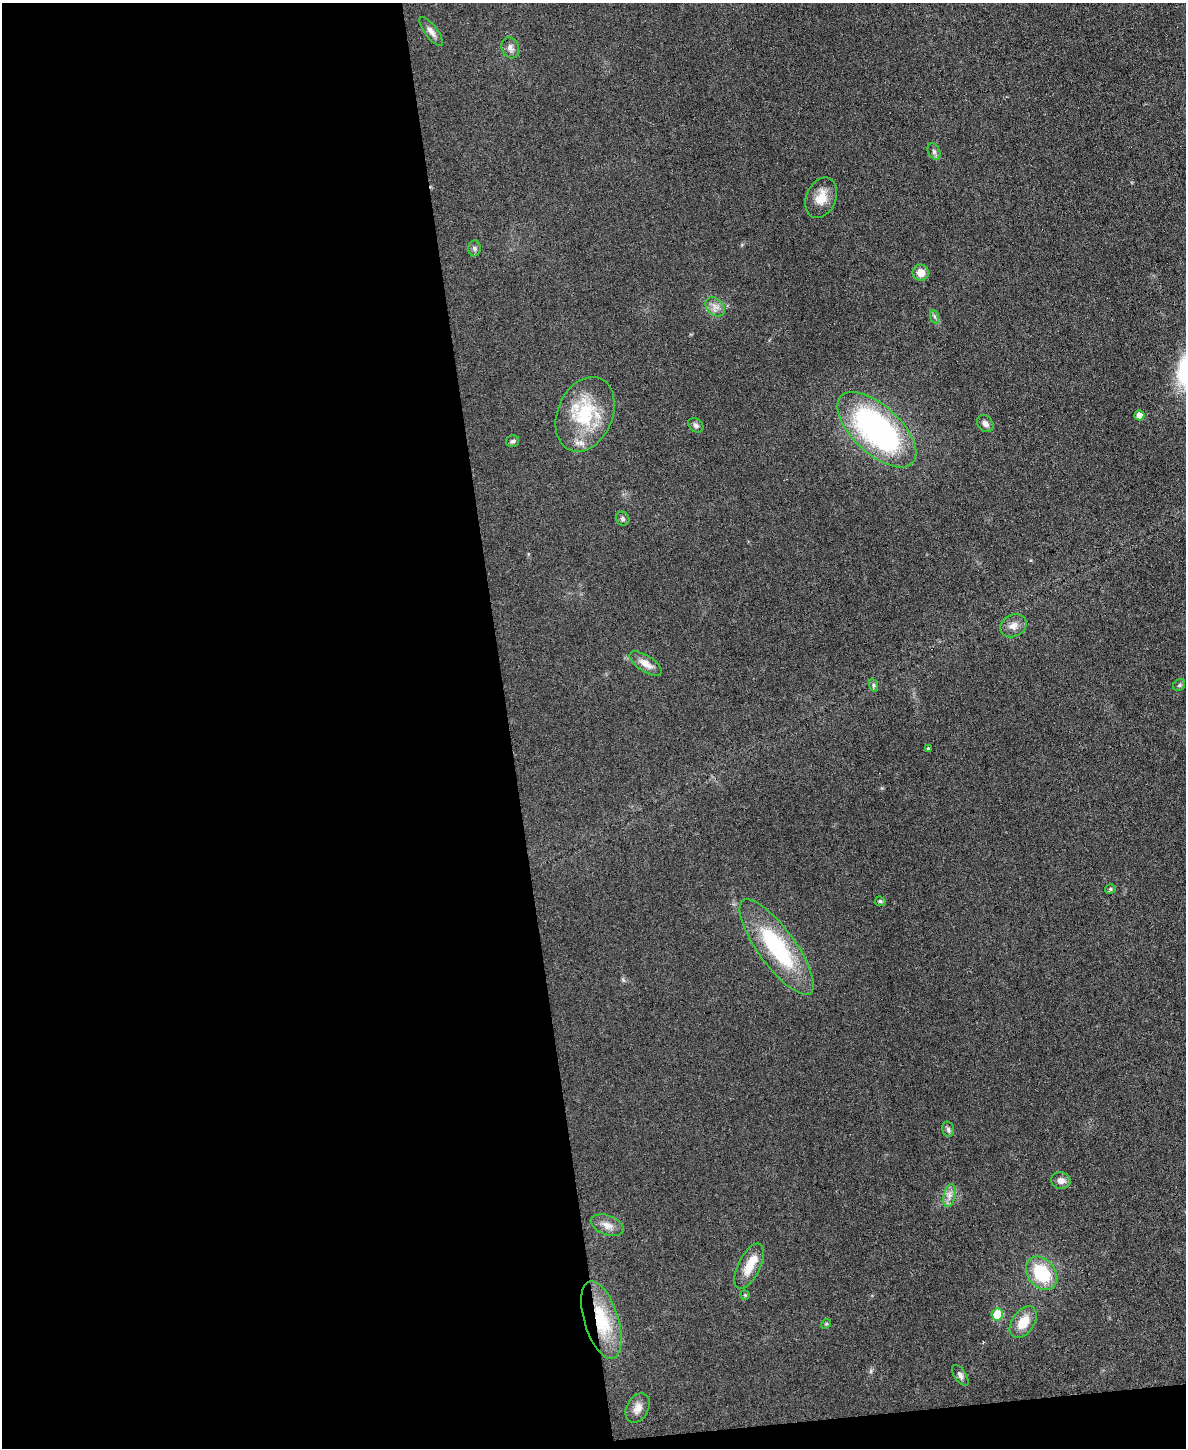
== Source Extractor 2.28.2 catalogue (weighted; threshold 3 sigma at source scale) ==
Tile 9 of 4 x 3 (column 1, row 3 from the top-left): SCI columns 1-1184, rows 132-1577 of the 4736 x 4713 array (HDU 1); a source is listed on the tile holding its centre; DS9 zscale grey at full resolution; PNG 1188 x 1450 px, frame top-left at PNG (2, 3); each listed source drawn as its Kron ellipse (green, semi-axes under 4 px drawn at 4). Shown black and unused: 44% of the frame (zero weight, under 3 of 6 exposures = <1% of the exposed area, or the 3 px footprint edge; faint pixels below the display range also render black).
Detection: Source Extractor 2.28.2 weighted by HDU 2 'WHT'; one run over the whole footprint, this tile lists its part. Background 0.0307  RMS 0.004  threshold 0.0163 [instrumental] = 3 sigma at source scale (4.09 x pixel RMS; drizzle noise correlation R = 1.36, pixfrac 0.8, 0.05/0.05 arcsec/px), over >= 5 px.
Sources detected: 38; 2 inside a brighter listed object's ellipse — not listed separately; the other 36 listed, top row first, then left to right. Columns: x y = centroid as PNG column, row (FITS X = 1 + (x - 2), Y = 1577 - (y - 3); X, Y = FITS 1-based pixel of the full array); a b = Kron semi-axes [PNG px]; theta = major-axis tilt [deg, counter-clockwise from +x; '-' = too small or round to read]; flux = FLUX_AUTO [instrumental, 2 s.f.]
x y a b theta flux
431 32 17 6 -52 2
510 48 11 8 -70 1.7
934 151 9 5 -64 1
821 198 21 14 67 5.8
474 248 8 6 -88 0.95
921 273 8 8 - 3.9
715 307 11 8 -44 2.3
935 317 7 4 -71 0.71
585 414 39 27 67 23
1139 415 5 5 - 2.6
985 424 9 7 -46 1.6
696 425 8 6 -41 1.1
877 430 49 23 -43 95
512 441 7 5 15 0.78
623 519 7 6 - 0.88
1013 626 13 11 28 3
646 664 19 8 -34 3.5
873 685 7 4 -71 0.64
1179 685 6 5 - 0.68
928 749 3 3 - 0.53
1110 889 5 4 - 0.63
880 901 5 4 - 0.78
777 947 57 18 -54 37
948 1129 8 5 -75 0.89
1061 1181 10 8 -9 2.3
950 1196 12 6 76 2
607 1225 17 9 -21 3.2
749 1266 25 11 64 6.8
1042 1273 18 13 -51 18
745 1295 5 5 - 0.48
997 1314 6 5 - 12
601 1320 40 17 -73 19
1023 1322 18 11 55 6.9
826 1324 5 4 - 0.45
960 1375 12 6 -55 1.2
638 1408 15 11 62 3.1
Overlapping masked pixels (flux is a lower limit): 1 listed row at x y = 601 1320